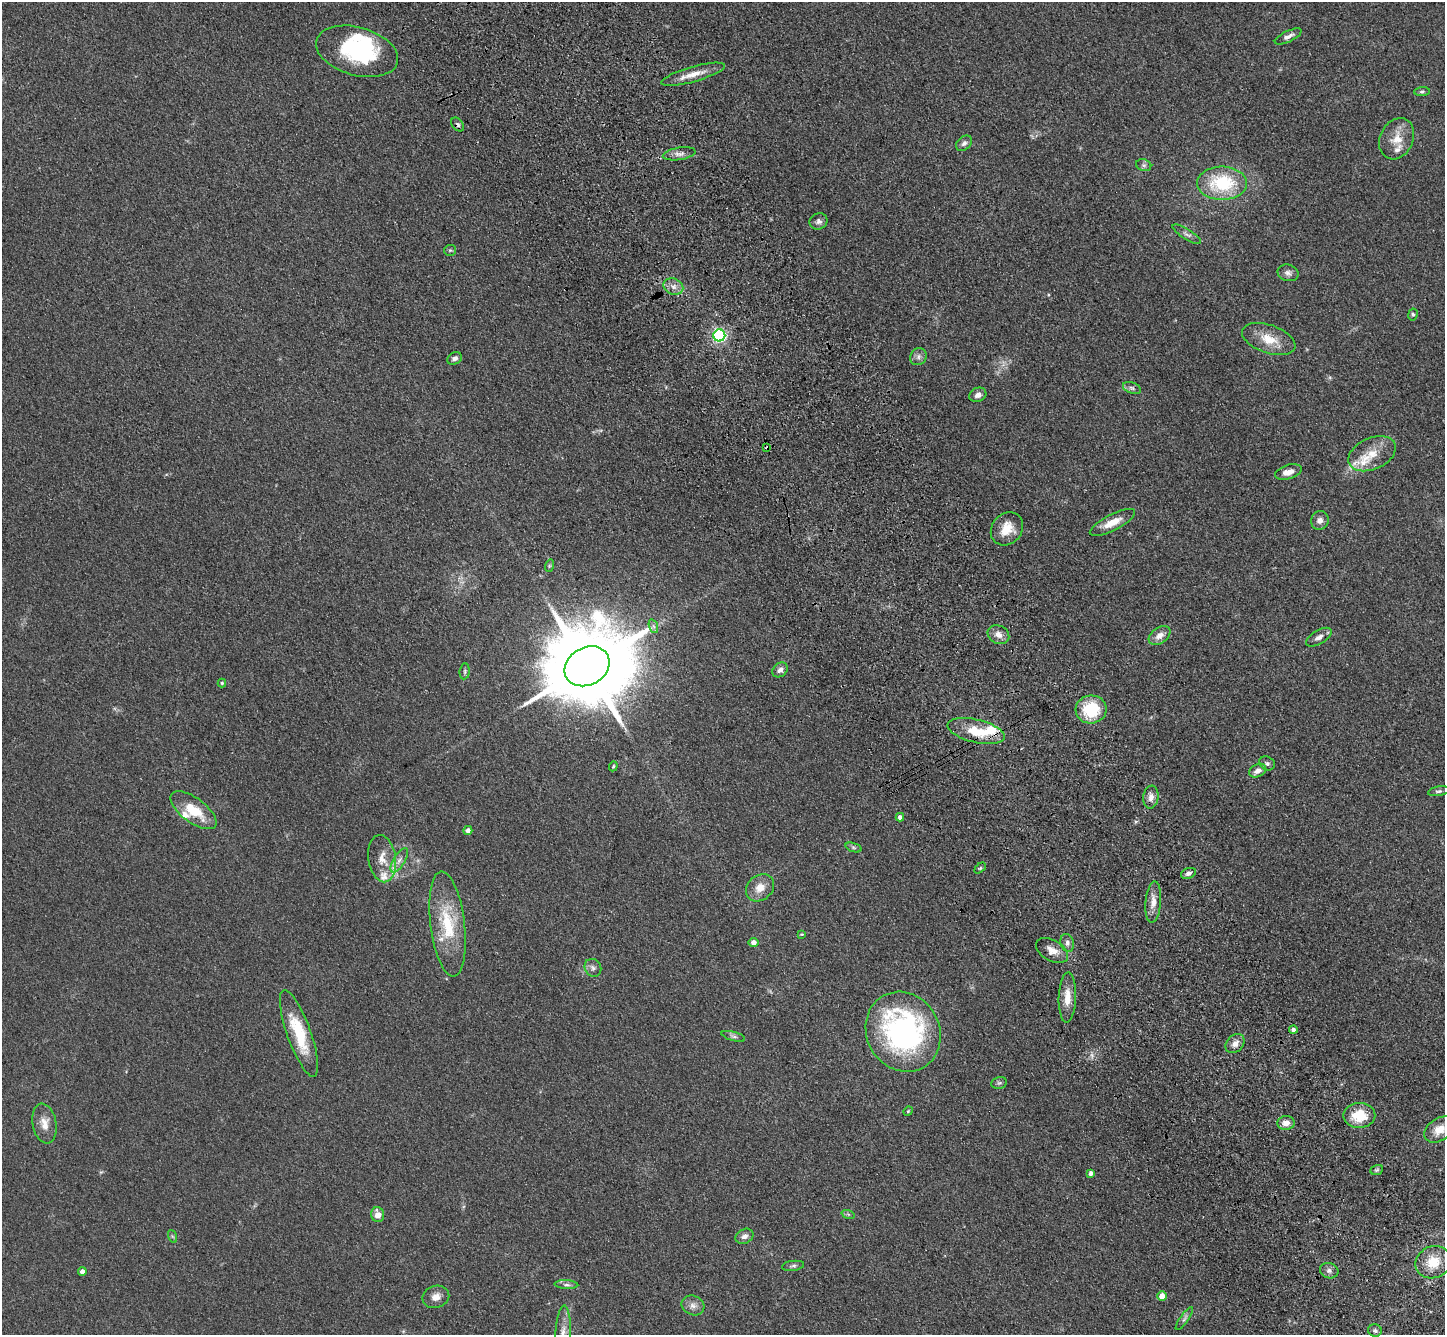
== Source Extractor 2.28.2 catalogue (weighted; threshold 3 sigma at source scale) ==
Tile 6 of 4 x 4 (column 2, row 2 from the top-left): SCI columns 1548-2990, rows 3028-4360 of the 5980 x 5920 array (HDU 1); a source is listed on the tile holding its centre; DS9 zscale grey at full resolution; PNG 1447 x 1337 px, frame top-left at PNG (2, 2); each listed source drawn as its Kron ellipse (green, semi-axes under 4 px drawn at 4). Shown black and unused: <1% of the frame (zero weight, under 3 of 4 exposures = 6% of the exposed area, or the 3 px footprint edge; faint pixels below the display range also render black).
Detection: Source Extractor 2.28.2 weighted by HDU 2 'WHT'; one run over the whole footprint, this tile lists its part. Background 0.0609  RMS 0.0079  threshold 0.0357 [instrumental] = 3 sigma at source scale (4.5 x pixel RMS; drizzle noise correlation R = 1.50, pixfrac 1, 0.05/0.05 arcsec/px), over >= 5 px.
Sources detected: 100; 2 inside a brighter object's white glare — neither listed nor drawn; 9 inside a brighter listed object's ellipse — not listed separately; the other 89 listed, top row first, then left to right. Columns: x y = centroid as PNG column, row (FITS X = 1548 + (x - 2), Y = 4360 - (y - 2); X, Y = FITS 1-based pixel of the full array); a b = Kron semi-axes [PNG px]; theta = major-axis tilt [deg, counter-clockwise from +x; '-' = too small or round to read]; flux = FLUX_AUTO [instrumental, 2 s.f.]
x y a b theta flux
1288 36 15 5 26 3.7
357 51 42 24 -16 75
693 74 33 7 16 11
1422 92 8 4 4 1.5
458 125 8 5 -51 1.7
1397 139 21 16 64 14
964 143 9 6 39 2.7
679 154 16 6 9 4.3
1144 165 8 6 -20 1.9
1222 183 25 16 0 48
819 221 9 8 - 2.9
1187 234 16 5 -32 2.9
450 250 6 5 - 1.3
1288 273 11 8 -13 3.2
673 287 10 8 -24 4.7
1413 314 6 5 - 1.4
719 335 6 6 - 180
1269 339 28 14 -19 17
918 357 9 8 - 3
455 358 8 6 25 3
1132 388 9 5 -21 2
978 395 9 7 26 3.9
767 448 3 2 - 1
1372 454 25 15 24 17
1288 472 14 7 16 6.5
1320 520 9 8 - 4.5
1112 522 25 8 27 11
1007 529 18 15 49 13
549 566 6 4 72 0.97
653 626 7 4 -71 1.8
998 635 11 9 -26 5.9
1160 636 12 8 35 5.8
1319 637 14 7 31 4.5
587 666 23 18 30 13000
780 670 8 6 41 3.6
465 671 8 5 85 1.6
222 683 4 4 - 1.1
1091 709 15 14 - 34
976 731 29 11 -13 25
1267 763 8 6 -26 1.9
613 766 5 4 - 0.92
1258 771 9 6 27 4.5
1439 791 10 4 9 1.8
1151 797 12 7 83 5
194 810 27 12 -36 23
900 817 4 4 - 2.7
468 830 4 4 - 3.8
853 847 8 3 -19 1.5
382 859 24 13 -81 12
399 860 14 5 58 4.5
980 868 6 4 44 1
1188 873 8 5 21 2.5
760 888 15 12 42 9.7
1153 902 20 8 85 7.4
447 924 53 17 -83 41
802 934 4 3 - 0.74
753 942 5 4 - 5.3
1067 943 9 6 -74 3
1052 950 17 10 -29 7.7
593 968 9 8 - 3
1067 998 25 8 88 10
1293 1029 4 4 - 2.4
903 1032 41 36 -61 190
299 1033 45 12 -70 33
733 1036 12 4 -16 2.1
1235 1043 11 8 45 5.1
999 1083 8 6 12 1.7
908 1111 5 4 - 0.83
1359 1115 16 12 0 22
1286 1123 8 7 - 5.7
44 1124 20 12 -80 9.2
1440 1129 17 11 33 12
1377 1170 6 5 - 1.3
1090 1173 4 4 - 2.7
848 1214 7 4 -18 1.2
378 1215 7 6 - 7.2
172 1236 6 4 -71 1.2
744 1236 9 7 25 3.9
1433 1262 18 16 24 20
793 1266 11 5 8 2
82 1271 4 4 - 3.2
1329 1271 9 7 -17 3.3
566 1285 12 4 -3 2.2
1162 1296 5 4 - 8.3
436 1297 13 11 20 6.1
693 1305 12 9 -25 5
1184 1319 14 4 55 2.3
1375 1331 7 6 - 1.8
563 1334 29 7 87 9
Overlapping masked pixels (flux is a lower limit): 3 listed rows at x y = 458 125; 767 448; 976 731
Isophote crosses this tile's border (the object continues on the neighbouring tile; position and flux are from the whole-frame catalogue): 2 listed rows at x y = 1440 1129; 563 1334